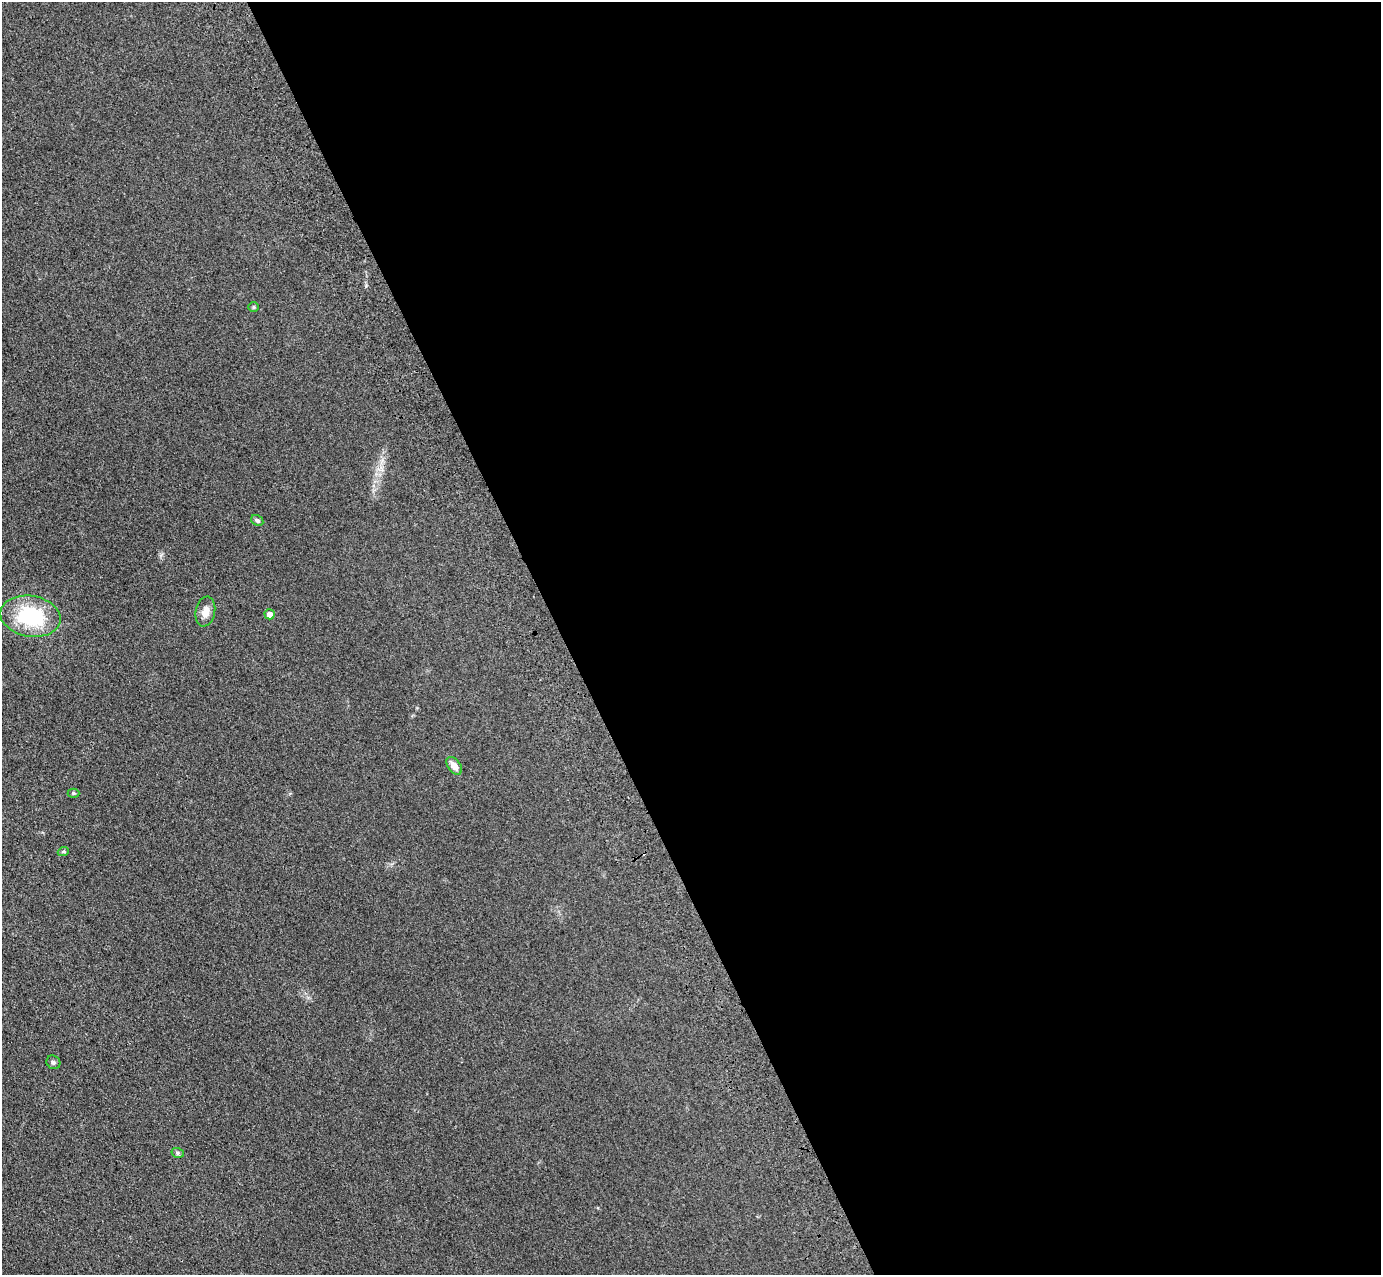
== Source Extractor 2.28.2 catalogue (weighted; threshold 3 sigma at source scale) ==
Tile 8 of 4 x 4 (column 4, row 2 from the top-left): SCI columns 4251-5629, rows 2760-4032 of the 5741 x 5645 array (HDU 1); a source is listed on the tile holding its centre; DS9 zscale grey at full resolution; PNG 1383 x 1277 px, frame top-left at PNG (2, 2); each listed source drawn as its Kron ellipse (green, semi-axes under 4 px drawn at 4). Shown black and unused: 59% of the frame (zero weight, under 3 of 4 exposures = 6% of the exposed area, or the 3 px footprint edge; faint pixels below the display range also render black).
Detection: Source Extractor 2.28.2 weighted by HDU 2 'WHT'; one run over the whole footprint, this tile lists its part. Background 0.119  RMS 0.0088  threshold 0.0394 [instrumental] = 3 sigma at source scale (4.5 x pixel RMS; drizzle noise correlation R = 1.50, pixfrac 1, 0.05/0.05 arcsec/px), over >= 5 px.
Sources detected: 11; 1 cosmic-ray / hot-pixel residue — neither listed nor drawn; the other 10 listed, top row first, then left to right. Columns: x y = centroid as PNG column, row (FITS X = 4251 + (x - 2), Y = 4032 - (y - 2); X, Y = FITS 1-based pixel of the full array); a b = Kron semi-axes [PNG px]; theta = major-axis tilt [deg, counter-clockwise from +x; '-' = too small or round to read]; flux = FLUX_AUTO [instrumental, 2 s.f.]
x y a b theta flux
254 307 5 5 - 1.3
257 520 6 5 - 2.1
205 611 15 9 78 7.8
270 614 5 5 - 5.6
30 616 30 20 -9 63
454 766 10 6 -53 6.8
73 793 6 4 1 1.3
63 852 5 3 - 0.94
53 1062 7 6 - 1.8
178 1153 6 5 - 1.5